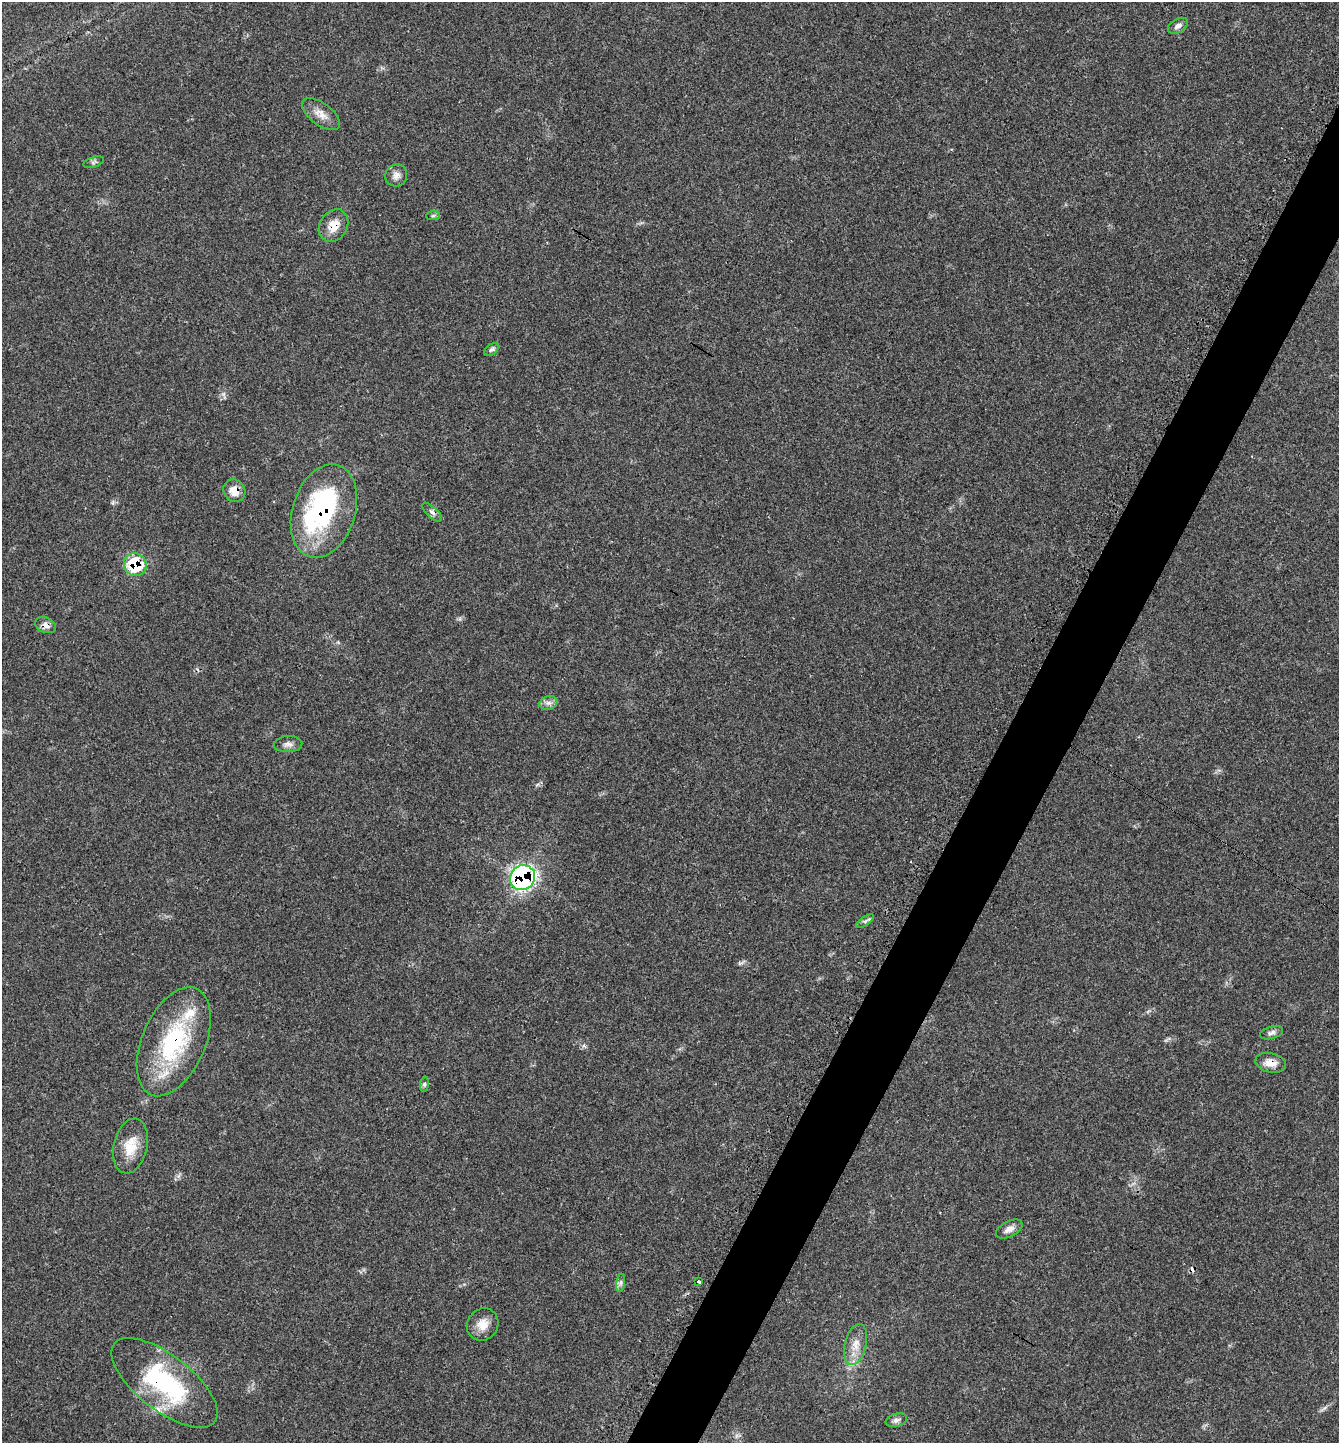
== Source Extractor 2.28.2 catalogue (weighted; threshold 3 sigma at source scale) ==
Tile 10 of 4 x 4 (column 2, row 3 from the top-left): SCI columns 1522-2858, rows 1484-2924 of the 5851 x 5844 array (HDU 1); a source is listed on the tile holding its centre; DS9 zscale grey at full resolution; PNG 1341 x 1445 px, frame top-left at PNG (2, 2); each listed source drawn as its Kron ellipse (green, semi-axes under 4 px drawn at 4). Shown black and unused: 5% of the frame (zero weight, under 3 of 4 exposures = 2% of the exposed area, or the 3 px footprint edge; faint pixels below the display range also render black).
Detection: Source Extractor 2.28.2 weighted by HDU 2 'WHT'; one run over the whole footprint, this tile lists its part. Background 0.0451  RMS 0.0045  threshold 0.0202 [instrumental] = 3 sigma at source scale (4.5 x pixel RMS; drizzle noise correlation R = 1.50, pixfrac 1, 0.05/0.05 arcsec/px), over >= 5 px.
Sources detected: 34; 2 inside a brighter object's white glare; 2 cosmic-ray / hot-pixel residue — neither listed nor drawn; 2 inside a brighter listed object's ellipse — not listed separately; the other 28 listed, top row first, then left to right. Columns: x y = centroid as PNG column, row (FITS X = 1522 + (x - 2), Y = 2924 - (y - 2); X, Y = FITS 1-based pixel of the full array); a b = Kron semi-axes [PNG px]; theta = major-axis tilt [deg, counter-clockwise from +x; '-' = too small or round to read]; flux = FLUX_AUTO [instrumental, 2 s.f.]
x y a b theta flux
1178 26 11 6 32 1.8
321 114 22 11 -37 4.7
94 162 11 5 18 1
396 175 11 10 - 2.5
433 216 7 4 1 0.8
333 226 17 14 57 6.4
492 349 8 5 35 0.99
234 491 12 10 -53 4.9
324 511 48 31 72 51
432 512 12 5 -44 1.6
135 565 12 11 - 20
45 625 11 7 -22 2.5
548 703 9 6 14 1.8
288 744 14 8 2 2.1
522 878 13 12 - 100
865 921 10 4 33 0.97
1272 1033 12 6 16 1.6
174 1042 58 31 67 49
1271 1063 16 9 -13 4.2
424 1084 7 4 82 0.81
131 1146 28 17 77 9.6
1009 1229 14 7 28 2.7
698 1282 3 3 - 2.2
621 1283 9 4 81 1.2
483 1325 17 15 52 5.3
856 1344 21 10 76 5.4
165 1383 64 27 -38 54
896 1420 11 6 17 1.6
Overlapping masked pixels (flux is a lower limit): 9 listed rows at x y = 333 226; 234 491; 324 511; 135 565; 45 625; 522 878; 174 1042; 1271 1063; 165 1383